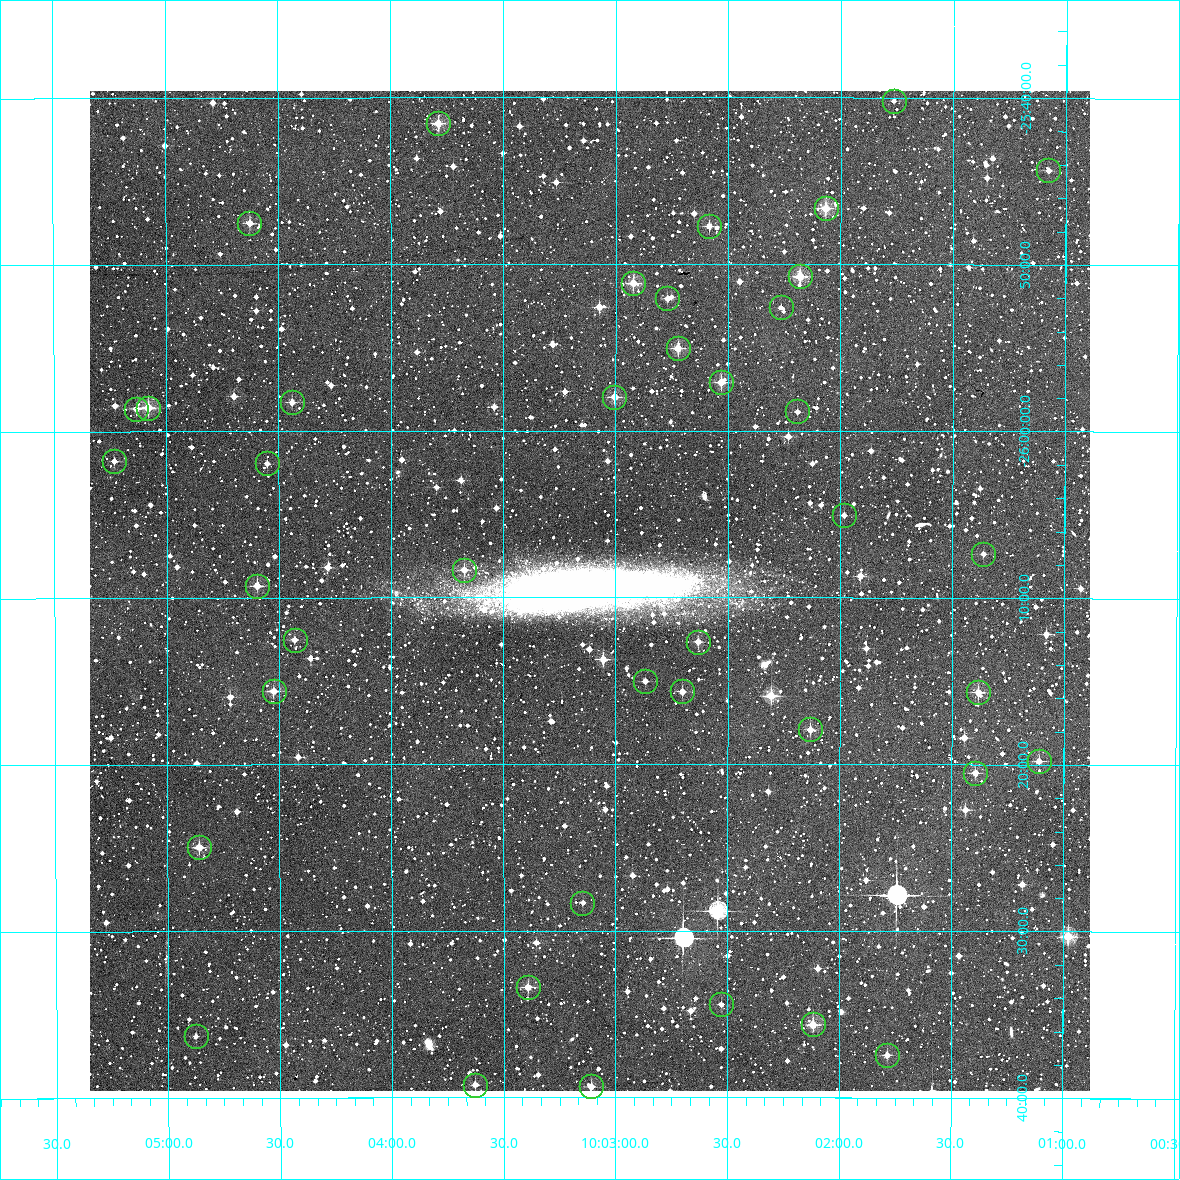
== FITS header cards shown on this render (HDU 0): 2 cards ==
NAXIS1  =                 1000 / Width of image
NAXIS2  =                 1000 / Height of image

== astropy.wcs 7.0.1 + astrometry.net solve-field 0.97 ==
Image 1000 x 1000 px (HDU 0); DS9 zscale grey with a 90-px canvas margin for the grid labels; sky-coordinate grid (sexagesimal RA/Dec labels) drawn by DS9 from the SOLVED WCS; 41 Tycho-2 reference stars matched to detected sources circled (green)
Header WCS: RA---TAN/DEC--TAN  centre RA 10:03:07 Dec -26:10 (150.78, -26.16 deg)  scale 3.6 arcsec/px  FOV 60.0' x 60.0'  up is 0 deg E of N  parity normal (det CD < 0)
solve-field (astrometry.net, Tycho-2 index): VERIFIED the header's WCS against the Tycho-2 star catalogue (verified at 2 index scales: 28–41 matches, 0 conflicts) and refined it, rather than solving blind
Solved WCS: RA---TAN-SIP/DEC--TAN-SIP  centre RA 10:03:07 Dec -26:10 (150.78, -26.16 deg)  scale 3.6 arcsec/px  FOV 60.0' x 60.0'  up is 0 deg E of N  parity normal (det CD < 0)
The solver's refit moves the header's centre by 1.4 arcsec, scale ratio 1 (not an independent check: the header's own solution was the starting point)
Tycho-2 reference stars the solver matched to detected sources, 41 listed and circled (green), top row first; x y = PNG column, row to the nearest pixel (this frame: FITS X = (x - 90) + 1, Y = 1000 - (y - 91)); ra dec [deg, ICRS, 3 dp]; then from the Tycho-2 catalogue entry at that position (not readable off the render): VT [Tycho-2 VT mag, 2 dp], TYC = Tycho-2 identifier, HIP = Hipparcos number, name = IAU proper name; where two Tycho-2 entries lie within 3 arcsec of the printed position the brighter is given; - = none
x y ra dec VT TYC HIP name
894 101 150.442 -25.670 12.95 6608-1018-1 - -
438 123 150.947 -25.693 10.38 6621-1357-1 - -
1048 170 150.269 -25.739 12.50 6608-424-1 - -
826 208 150.517 -25.777 10.46 6608-648-1 - -
249 223 151.157 -25.792 11.23 6621-1149-1 - -
709 226 150.646 -25.795 11.74 6608-1487-1 - -
800 276 150.545 -25.845 10.22 6608-930-1 - -
633 283 150.730 -25.852 10.67 6621-1616-1 - -
667 298 150.692 -25.868 11.78 6608-1104-1 - -
781 307 150.567 -25.877 11.72 6608-1416-1 - -
678 348 150.681 -25.917 10.93 6608-936-1 - -
721 382 150.633 -25.951 10.30 6608-1590-1 - -
614 397 150.751 -25.966 10.70 6621-1586-1 - -
292 402 151.110 -25.971 11.66 6621-942-1 - -
148 408 151.270 -25.976 10.72 6621-960-1 - -
136 409 151.283 -25.977 11.45 6621-1087-1 - -
797 411 150.548 -25.981 11.92 6608-1578-1 - -
114 461 151.308 -26.029 11.82 6621-1183-1 - -
267 463 151.138 -26.032 11.68 6621-1191-1 - -
844 515 150.496 -26.084 12.40 6608-1209-1 - -
983 554 150.340 -26.122 12.12 6608-1727-1 - -
464 570 150.919 -26.139 11.11 6621-1359-1 - -
257 586 151.150 -26.155 10.76 6621-699-1 - -
295 640 151.108 -26.209 11.27 6621-759-1 - -
698 642 150.658 -26.211 11.85 6608-1625-1 - -
645 681 150.717 -26.250 12.12 6625-1584-1 - -
274 691 151.131 -26.260 10.97 6625-1121-1 - -
682 691 150.676 -26.261 11.16 6612-1155-1 - -
978 692 150.346 -26.261 10.96 6612-1577-1 - -
810 729 150.533 -26.299 11.68 6612-1256-1 - -
1039 761 150.278 -26.330 11.38 6612-1053-1 - -
975 773 150.349 -26.342 11.47 6612-1131-1 - -
199 847 151.215 -26.416 10.84 6625-966-1 - -
582 903 150.787 -26.472 11.77 6625-1523-1 - -
528 987 150.848 -26.556 10.60 6625-1550-1 - -
721 1004 150.632 -26.574 11.75 6612-1539-1 - -
813 1024 150.529 -26.594 10.35 6612-1389-1 - -
196 1036 151.219 -26.605 12.11 6625-1079-1 - -
887 1055 150.446 -26.624 11.57 6612-1682-1 - -
475 1085 150.907 -26.654 11.34 6625-1650-1 - -
591 1086 150.778 -26.656 11.01 6625-1658-1 - -